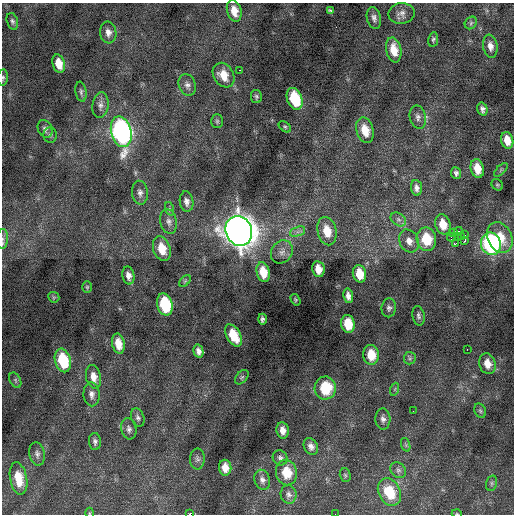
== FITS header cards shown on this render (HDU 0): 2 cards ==
NAXIS1  =                  512 / Axis length
NAXIS2  =                  512 / Axis length

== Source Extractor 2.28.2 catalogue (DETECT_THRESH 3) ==
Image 512 x 512 px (HDU 0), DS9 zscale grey, 1 PNG px = 1 image px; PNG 516 x 516 px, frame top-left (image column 1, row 512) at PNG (2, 3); each listed source drawn as its Kron ellipse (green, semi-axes under 4 px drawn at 4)
Background -0.04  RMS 0.74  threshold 2.22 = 3 sigma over >= 5 px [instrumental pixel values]
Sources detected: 109; all 109 listed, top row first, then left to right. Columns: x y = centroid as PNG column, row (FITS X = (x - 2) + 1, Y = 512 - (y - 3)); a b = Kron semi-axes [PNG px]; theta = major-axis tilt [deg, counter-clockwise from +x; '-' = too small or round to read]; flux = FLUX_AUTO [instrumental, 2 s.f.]
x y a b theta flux
234 11 11 7 -74 580
330 11 4 3 - 78
401 13 13 10 9 290
374 18 11 7 -77 210
12 21 9 5 -73 140
471 23 7 5 48 110
108 32 11 8 -82 290
433 39 7 5 79 89
490 46 11 7 -81 310
394 50 12 7 -78 740
59 64 9 6 -73 690
240 70 3 2 - 120
223 75 13 10 -58 750
3 78 8 5 85 100
187 85 11 8 -71 240
81 92 10 5 -80 130
256 97 7 5 -79 100
295 99 11 7 -70 2300
100 105 13 8 83 270
482 109 7 5 -73 170
418 117 12 8 -78 230
217 121 7 5 -90 91
285 127 7 4 -40 75
45 129 9 7 -67 170
365 130 13 8 -74 820
121 132 16 10 -76 18000
50 135 8 6 90 130
507 140 8 6 -76 610
477 168 9 6 -77 660
501 170 9 3 46 72
456 173 6 5 - 140
497 185 6 5 - 75
416 188 8 5 -83 210
140 193 12 8 -85 240
187 202 10 6 -81 250
170 209 7 4 -71 91
398 220 8 6 -35 170
169 222 12 8 -78 270
443 224 10 7 -75 790
239 231 15 13 -66 83000
327 231 14 9 -76 930
459 231 4 2 - 3200
297 232 8 4 19 170
453 233 3 2 - 54
465 235 2 2 - 150
461 236 3 2 - 48
451 237 4 3 - 1500
500 237 16 12 -63 1200
3 239 10 5 87 170
426 239 12 9 -78 1500
465 240 3 2 - 77
409 241 12 9 -62 380
455 244 3 3 - 170
491 244 11 10 - 8800
162 249 13 8 -72 860
282 252 12 10 55 350
318 269 8 6 -79 560
263 272 10 6 -77 910
359 274 9 6 -77 970
128 276 9 6 -79 280
185 281 7 4 45 77
87 287 6 4 90 67
348 296 7 5 -80 240
54 297 6 5 - 67
295 300 6 4 -57 66
165 304 11 7 -75 2800
389 308 9 7 81 160
418 316 10 6 -78 150
262 319 5 3 - 120
348 324 9 6 -81 1200
233 335 12 7 -61 1300
118 344 10 6 -78 650
467 349 2 2 - 55
198 351 7 5 -76 210
371 355 10 8 -82 990
410 358 6 6 - 110
63 360 12 8 -75 2300
487 364 10 8 -75 520
93 377 12 7 -78 440
242 377 8 5 48 92
15 380 8 5 -62 110
325 388 11 10 - 2000
395 389 6 4 71 82
92 394 12 8 -88 280
413 411 2 2 - 63
480 411 7 5 -68 100
138 417 9 6 -71 160
383 419 11 7 -87 220
129 429 10 7 -79 190
283 430 8 6 -81 350
95 442 8 6 -87 150
406 445 7 4 -72 85
311 446 9 7 -61 240
37 454 12 7 -79 220
280 458 8 7 - 150
197 459 10 7 87 160
225 468 8 6 -83 460
398 470 9 7 -46 170
286 472 13 10 -79 1100
345 475 7 5 -76 85
18 478 16 8 -79 940
262 480 10 7 -73 220
492 483 8 5 74 100
389 492 14 10 -63 1600
289 494 9 8 - 190
89 513 5 3 - 43
189 514 3 2 - 1300
335 514 2 2 - 38
457 514 5 3 - 41
At the frame edge (FLAGS 8, measured only in part): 6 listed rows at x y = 3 78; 3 239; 89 513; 189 514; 335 514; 457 514